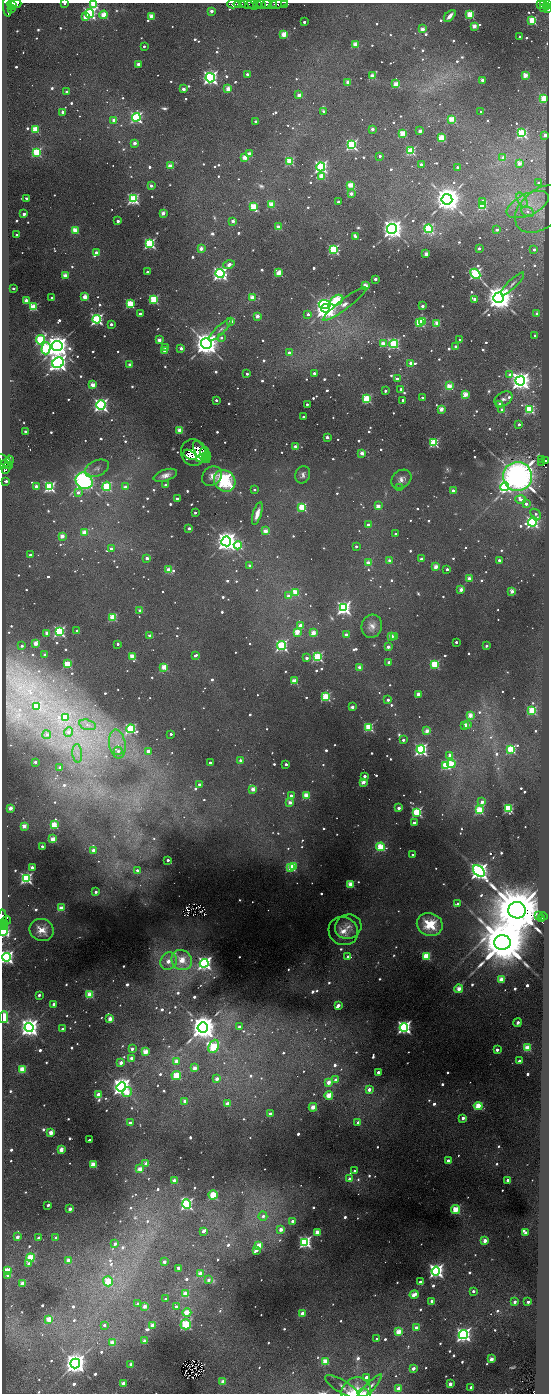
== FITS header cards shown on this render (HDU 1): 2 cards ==
NAXIS1  =                 1093
NAXIS2  =                 2783

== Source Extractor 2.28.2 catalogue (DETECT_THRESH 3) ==
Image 1093 x 2783 px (HDU 1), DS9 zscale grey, zoomed out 1/2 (1 PNG px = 2 x 2 image px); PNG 551 x 1396 px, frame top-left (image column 1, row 2782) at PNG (2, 3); each listed source drawn as its Kron ellipse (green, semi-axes under 4 px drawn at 4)
Background 1.29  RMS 0.11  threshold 0.322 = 3 sigma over >= 5 px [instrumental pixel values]
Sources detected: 1512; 116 cannot appear on this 1/2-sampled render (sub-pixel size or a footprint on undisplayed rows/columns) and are neither listed nor drawn; of the other 1396, the 500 brightest by FLUX_AUTO listed and drawn (896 fainter detections omitted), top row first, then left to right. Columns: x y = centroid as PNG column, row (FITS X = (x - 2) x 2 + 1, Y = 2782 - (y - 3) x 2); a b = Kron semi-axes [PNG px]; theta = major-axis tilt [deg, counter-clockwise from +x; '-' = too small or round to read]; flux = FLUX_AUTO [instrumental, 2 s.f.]
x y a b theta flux
65 3 2 2 - 140
14 4 7 4 1 2400
94 4 4 3 - 1900
233 4 6 2 -2 1100
240 4 6 3 -4 730
253 4 6 3 -37 630
257 4 2 1 - 170
267 4 5 2 - 1200
274 4 2 2 - 1300
278 4 10 3 19 1100
284 4 3 3 - 360
541 4 4 2 - 190
543 4 2 2 - 180
247 5 7 3 -15 500
261 5 5 3 - 740
547 5 3 2 - 540
8 6 10 4 -88 2800
12 6 2 2 - 560
546 7 3 1 - 470
544 8 2 1 - 120
548 8 3 2 - 1600
12 9 3 2 - 550
211 11 2 2 - 300
90 13 4 3 - 6000
470 14 3 3 - 1300
104 15 4 3 - 1100
151 16 3 3 - 660
450 16 7 3 47 280
85 17 4 3 - 350
532 20 3 3 - 1400
304 22 2 2 - 120
474 26 2 2 - 620
422 29 3 3 - 450
284 34 3 3 - 850
520 37 2 2 - 110
355 44 3 3 - 830
144 46 2 2 - 100
138 64 2 2 - 270
247 74 2 2 - 120
525 75 3 3 - 760
372 76 4 2 - 730
210 78 5 4 - 8500
482 80 2 2 - 280
348 82 3 2 - 560
396 84 3 3 - 680
183 89 2 2 - 290
228 89 3 3 - 690
67 92 2 2 - 160
299 95 2 2 - 330
544 98 4 4 - 1700
324 111 2 2 - 170
63 112 2 2 - 170
481 112 2 2 - 140
136 117 4 4 - 4400
451 119 3 3 - 750
114 120 3 2 - 300
256 121 2 2 - 260
35 129 3 3 - 1100
372 129 2 2 - 260
420 131 2 2 - 370
402 133 3 3 - 850
522 133 4 4 - 3300
545 135 3 3 - 250
441 138 3 3 - 1300
135 143 2 2 - 330
351 145 4 4 - 3900
411 151 3 3 - 1800
37 152 4 4 - 1900
249 154 3 3 - 590
380 156 2 2 - 140
503 157 4 3 - 160
245 158 3 3 - 760
290 162 3 3 - 1700
519 163 2 2 - 480
421 164 2 2 - 240
170 166 3 3 - 450
321 167 4 4 - 4900
457 168 3 2 - 110
321 176 4 3 - 880
539 183 3 3 - 130
351 185 4 3 - 1000
151 186 2 2 - 220
351 194 2 2 - 380
26 198 2 2 - 150
133 199 4 4 - 4500
447 199 5 5 - 46000
522 200 8 4 -59 110
483 201 3 2 - 270
338 202 2 2 - 170
272 204 3 3 - 830
528 205 23 10 25 590
253 206 3 3 - 1000
482 206 3 3 - 1600
541 209 29 19 39 690
528 212 6 5 - 110
163 213 2 2 - 490
24 214 2 2 - 230
118 221 2 2 - 150
233 221 2 2 - 240
278 227 3 3 - 610
392 229 5 5 - 26000
428 229 4 4 - 2800
75 230 3 3 - 730
497 230 2 2 - 160
17 235 2 2 - 160
355 237 2 2 - 110
150 243 4 4 - 3800
201 248 3 2 - 440
479 248 2 2 - 180
333 249 4 4 - 3100
534 250 2 2 - 120
96 253 3 2 - 260
426 254 2 2 - 560
229 265 6 3 17 300
147 272 2 2 - 150
220 273 4 4 - 8200
279 273 3 3 - 1100
475 274 5 4 - 4500
65 276 3 3 - 720
375 279 2 2 - 250
513 284 15 4 45 110
365 286 3 3 - 760
13 289 2 2 - 150
85 297 3 3 - 870
252 297 3 3 - 660
52 298 2 2 - 140
499 298 5 5 - 52000
154 299 3 3 - 1900
475 299 2 2 - 510
26 300 3 3 - 480
336 300 7 5 29 2600
130 304 3 3 - 1700
324 304 6 4 -5 3100
345 304 27 5 37 470
422 306 2 2 - 200
34 307 3 3 - 1400
325 308 4 4 - 30000
140 314 2 2 - 180
308 314 2 2 - 170
537 314 3 2 - 380
257 316 2 2 - 440
97 319 4 4 - 4900
231 321 2 2 - 310
423 321 3 3 - 870
419 323 3 3 - 1600
437 323 3 3 - 800
111 324 2 2 - 160
220 330 15 4 44 100
535 336 2 2 - 100
221 338 3 3 - 100
40 340 5 4 - 2900
159 340 2 2 - 370
460 340 2 2 - 110
206 344 5 5 - 41000
383 344 3 3 - 980
394 344 4 4 - 3100
57 346 5 5 - 34000
456 346 3 2 - 150
46 348 6 4 74 3200
166 348 3 2 - 130
181 348 2 2 - 280
165 350 3 2 - 570
289 353 2 2 - 310
58 363 6 5 - 17000
411 363 2 2 - 200
130 365 2 2 - 300
314 373 2 2 - 120
247 374 2 2 - 110
510 375 3 3 - 380
397 379 3 2 - 280
520 381 5 4 - 22000
93 385 3 3 - 540
449 386 3 3 - 850
401 389 2 2 - 190
385 391 2 2 - 120
465 394 3 3 - 770
422 397 2 2 - 110
367 399 3 3 - 2000
503 399 10 7 30 130
216 400 2 2 - 140
403 400 2 2 - 110
307 404 2 2 - 99
500 404 3 2 - 310
101 405 4 4 - 7800
441 409 3 2 - 630
530 409 4 4 - 2200
502 410 2 2 - 310
303 417 2 2 - 100
519 424 2 2 - 150
180 430 3 3 - 800
26 431 2 2 - 190
327 437 2 2 - 240
434 443 3 3 - 2300
296 447 3 2 - 450
200 451 11 5 -59 440
193 452 14 12 -76 840
205 453 6 3 -81 140
362 453 3 2 - 480
190 455 7 4 -31 190
207 457 6 2 75 110
203 458 7 4 11 130
9 460 4 2 - 410
541 460 2 2 - 160
545 460 2 2 - 390
5 461 9 4 -45 3100
542 462 2 2 - 140
4 464 4 1 - 750
6 468 6 4 65 870
97 468 13 7 25 140
165 475 12 5 18 210
303 475 9 7 69 130
212 476 11 9 45 210
518 476 14 14 - 20000
401 479 11 8 39 200
6 481 3 2 - 130
84 481 9 8 - 7900
225 481 11 10 - 2700
165 485 2 2 - 190
36 486 3 2 - 260
107 486 4 4 - 2400
49 487 4 4 - 4000
125 487 3 2 - 260
505 487 5 4 - 3900
400 488 2 2 - 170
254 489 2 2 - 140
453 491 2 2 - 410
78 492 3 2 - 250
177 499 2 2 - 160
521 499 5 4 - 130
526 504 3 3 - 130
378 506 2 2 - 470
302 507 3 3 - 1700
195 513 2 2 - 110
257 514 12 4 73 320
536 514 6 4 -43 100
532 522 4 4 - 5400
368 525 2 2 - 200
189 528 2 2 - 210
265 531 3 3 - 600
85 532 3 3 - 650
395 534 2 2 - 120
62 536 3 3 - 440
226 541 5 5 - 24000
238 545 4 4 - 1600
356 546 2 2 - 120
111 549 2 2 - 160
30 555 2 2 - 140
147 558 2 2 - 260
421 559 2 2 - 200
499 560 2 2 - 130
390 561 2 2 - 350
368 563 3 3 - 650
250 566 2 2 - 230
436 567 3 3 - 380
447 569 2 2 - 160
169 570 3 3 - 780
469 579 3 3 - 520
461 590 3 2 - 450
512 591 2 2 - 510
295 592 3 3 - 1100
288 596 4 3 - 170
344 608 4 4 - 8500
140 610 2 2 - 230
113 617 3 3 - 1400
300 625 2 2 - 300
372 626 11 10 - 250
59 631 4 4 - 4500
77 631 2 2 - 200
297 632 3 3 - 750
47 633 2 2 - 420
313 633 3 3 - 580
346 635 2 2 - 390
150 636 3 2 - 240
391 636 2 2 - 500
394 636 2 2 - 140
456 642 2 2 - 130
36 643 3 3 - 610
118 644 2 2 - 110
22 646 2 2 - 120
281 646 4 4 - 4300
486 646 2 2 - 170
388 647 2 2 - 320
45 655 2 2 - 260
195 655 4 2 - 100
132 656 3 3 - 780
318 657 3 3 - 3300
306 658 2 2 - 220
389 662 2 2 - 150
67 664 3 3 - 1400
434 664 3 3 - 1900
164 667 3 3 - 760
360 668 3 3 - 390
294 681 3 3 - 960
418 694 2 2 - 320
326 697 3 3 - 2000
388 700 2 2 - 170
36 706 3 3 - 760
352 707 2 2 - 290
532 711 4 3 - 2000
470 715 3 3 - 680
65 718 3 3 - 950
87 725 8 5 -15 100
465 725 2 2 - 280
467 725 3 2 - 380
369 727 3 3 - 2000
131 729 4 3 - 3600
427 731 3 2 - 600
68 732 4 4 - 140
171 734 2 2 - 120
47 735 4 3 - 120
403 740 2 2 - 150
117 744 14 8 -81 330
511 749 3 3 - 2000
421 750 4 4 - 6600
118 751 4 4 - 110
148 751 2 2 - 210
77 753 9 5 -84 120
450 755 3 3 - 410
240 760 2 2 - 180
35 762 2 2 - 140
210 763 2 2 - 130
286 764 2 2 - 190
452 764 4 3 - 790
446 765 3 3 - 2300
60 767 2 2 - 190
365 776 2 2 - 230
363 782 3 3 - 560
199 784 2 2 - 200
253 789 2 2 - 610
291 795 3 2 - 160
306 796 3 3 - 1100
290 802 3 2 - 370
482 802 3 3 - 330
11 808 3 3 - 470
399 808 2 2 - 270
508 808 4 3 - 2200
479 810 4 3 - 2000
417 812 4 4 - 3100
414 823 2 2 - 330
54 825 3 3 - 1200
24 826 3 3 - 440
53 839 3 3 - 720
42 846 2 2 - 180
380 847 4 4 - 1300
93 850 2 2 - 190
413 855 2 2 - 150
168 860 2 2 - 160
294 866 4 2 - 250
32 867 2 2 - 360
291 867 4 3 - 1500
137 870 2 2 - 140
479 871 7 4 -47 19000
26 878 4 4 - 4800
351 884 3 3 - 880
96 892 2 2 - 140
458 904 2 2 - 160
61 908 3 3 - 690
517 910 8 8 - 270000
539 916 2 2 - 120
543 916 4 3 - 320
2 917 8 1 88 190
541 919 3 1 - 160
6 921 5 3 - 320
4 924 4 2 - 260
430 924 13 11 -21 1000
2 925 2 1 - 430
348 927 13 12 - 270
41 930 12 11 - 430
3 931 4 4 - 3000
343 931 15 14 - 430
502 942 8 7 - 250000
348 956 3 3 - 110
426 956 4 4 - 790
6 957 4 4 - 9600
182 960 11 9 -38 800
169 961 9 7 55 380
204 963 4 4 - 12000
501 979 3 3 - 460
459 989 4 3 - 350
39 995 2 2 - 100
90 995 4 4 - 660
54 1004 3 3 - 160
338 1005 3 3 - 210
3 1017 6 4 80 1200
110 1019 3 3 - 310
518 1023 4 3 - 150
203 1027 5 5 - 55000
239 1027 3 3 - 140
404 1027 4 4 - 9600
29 1028 4 4 - 23000
63 1029 2 2 - 160
214 1046 7 4 65 1200
527 1048 3 3 - 770
132 1049 3 2 - 120
497 1050 3 2 - 180
145 1052 3 3 - 450
131 1058 3 3 - 210
176 1061 4 4 - 210
519 1061 3 3 - 150
121 1063 3 3 - 180
195 1068 3 3 - 390
22 1069 4 4 - 590
378 1072 3 3 - 110
176 1076 5 4 - 690
217 1079 3 3 - 220
336 1080 4 3 - 120
329 1082 3 3 - 290
121 1087 5 4 - 19000
369 1090 3 3 - 210
127 1092 5 4 - 610
98 1095 4 3 - 330
329 1095 4 4 - 550
185 1101 3 3 - 210
227 1104 3 3 - 280
478 1106 4 4 - 770
313 1107 4 3 - 360
270 1114 3 3 - 210
463 1118 3 3 - 160
130 1123 3 3 - 190
358 1123 3 3 - 190
51 1132 4 3 - 310
89 1140 2 2 - 120
61 1149 3 3 - 370
448 1161 3 3 - 230
146 1164 3 3 - 360
93 1165 3 3 - 760
140 1169 4 3 - 400
355 1171 3 3 - 110
349 1179 4 4 - 180
508 1180 3 2 - 210
174 1181 3 3 - 380
213 1195 4 4 - 1100
187 1204 5 4 - 4500
48 1205 2 2 - 110
70 1209 3 3 - 210
455 1210 4 4 - 750
263 1216 4 4 - 130
292 1221 3 3 - 120
281 1230 4 4 - 210
203 1231 3 3 - 120
317 1232 3 3 - 420
525 1233 3 3 - 110
17 1237 3 3 - 170
38 1238 3 2 - 100
56 1238 3 3 - 140
485 1241 4 3 - 280
305 1242 4 4 - 6100
115 1244 3 2 - 120
259 1245 3 3 - 570
256 1250 3 3 - 160
31 1258 4 4 - 1100
68 1260 4 3 - 260
164 1262 3 2 - 150
29 1264 4 3 - 200
178 1268 3 3 - 150
7 1271 3 3 - 780
436 1271 4 4 - 9900
200 1274 3 3 - 410
8 1276 4 3 - 130
209 1280 2 2 - 160
108 1281 5 5 - 830
420 1282 3 2 - 120
22 1283 3 3 - 290
473 1291 2 2 - 120
185 1294 4 4 - 460
414 1295 5 3 - 450
166 1299 3 2 - 100
432 1301 3 3 - 190
515 1302 3 3 - 140
528 1302 2 2 - 170
138 1304 3 2 - 140
144 1306 3 3 - 270
176 1306 4 3 - 100
187 1313 4 4 - 710
302 1313 3 3 - 190
49 1319 4 4 - 490
186 1324 5 5 - 1800
104 1325 2 2 - 100
152 1325 3 3 - 260
416 1328 4 3 - 190
399 1332 3 3 - 780
463 1335 5 4 - 8900
377 1339 2 2 - 110
145 1341 3 3 - 270
112 1343 3 3 - 370
491 1359 3 2 - 440
325 1361 4 3 - 610
75 1364 5 4 - 32000
131 1364 3 2 - 240
413 1368 3 2 - 240
366 1377 3 2 - 120
223 1382 3 3 - 330
123 1383 3 3 - 260
450 1384 3 3 - 260
342 1387 20 6 -32 110
369 1387 17 3 45 150
471 1387 3 3 - 150
398 1389 3 3 - 250
356 1392 15 14 - 540
363 1393 5 3 - 120
At the frame edge (FLAGS 8, measured only in part): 13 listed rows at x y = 65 3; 14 4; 94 4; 547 5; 8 6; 548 8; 2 917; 2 925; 3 931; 6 957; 3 1017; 356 1392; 363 1393
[896 fainter detections neither listed nor drawn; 116 sub-pixel or undisplayed-footprint detections neither listed nor drawn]